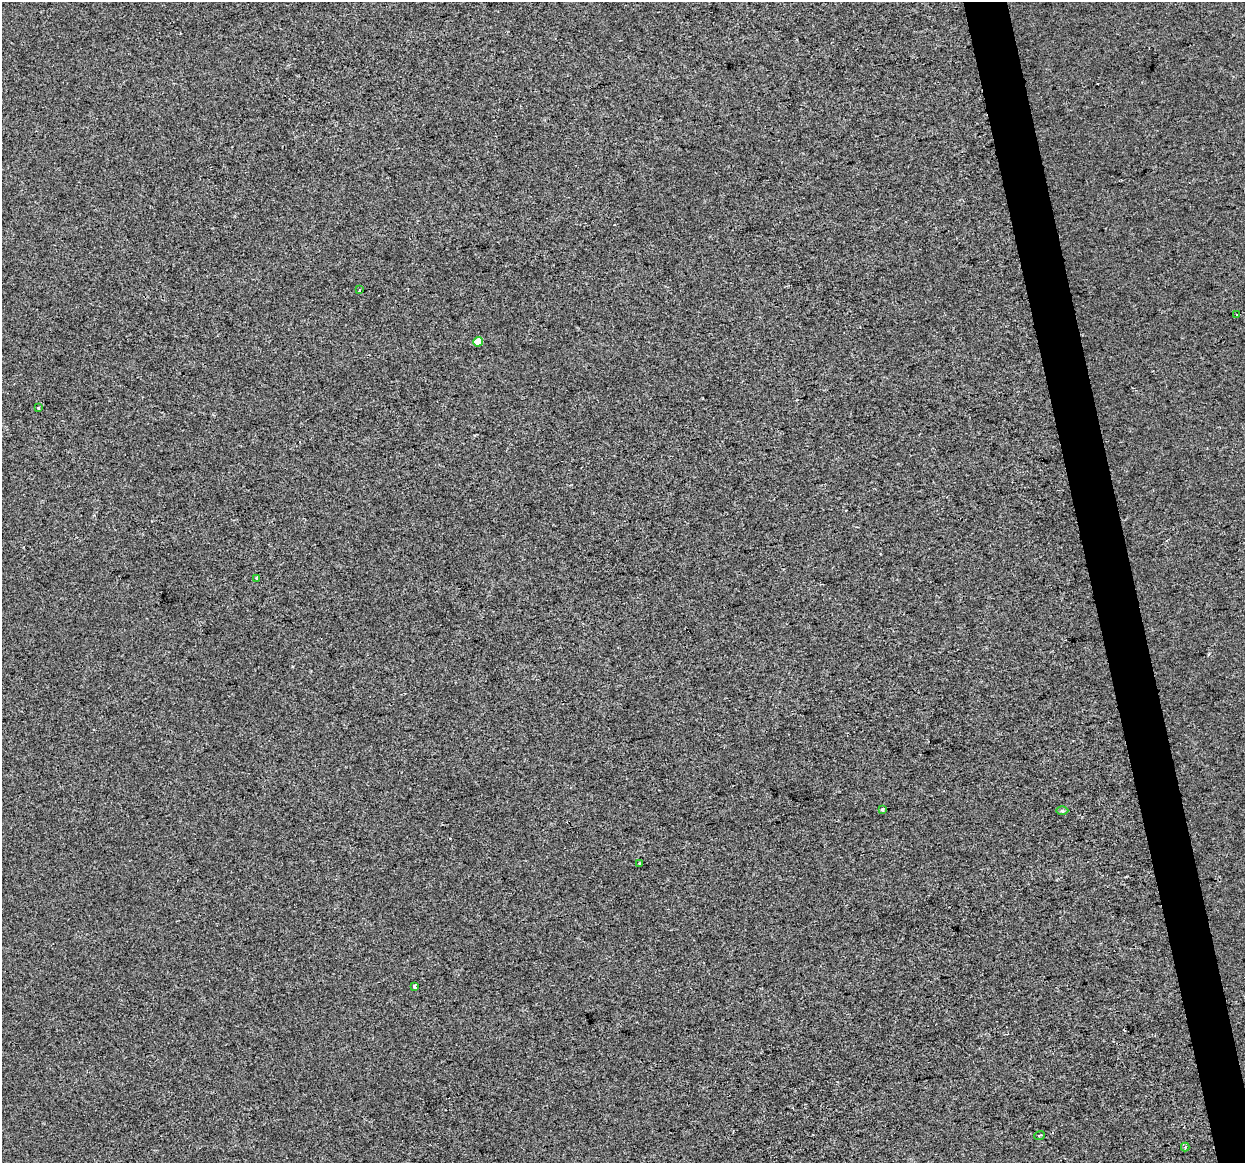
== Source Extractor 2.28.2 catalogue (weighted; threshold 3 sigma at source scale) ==
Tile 6 of 4 x 4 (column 2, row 2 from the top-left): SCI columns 1244-2486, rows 2401-3561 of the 4972 x 4754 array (HDU 1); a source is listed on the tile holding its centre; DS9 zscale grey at full resolution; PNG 1247 x 1165 px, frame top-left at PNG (2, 2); each listed source drawn as its Kron ellipse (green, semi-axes under 4 px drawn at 4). Shown black and unused: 3% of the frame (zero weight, under 2 of 3 exposures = <1% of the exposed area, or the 3 px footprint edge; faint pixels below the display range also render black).
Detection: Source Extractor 2.28.2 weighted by HDU 2 'WHT'; one run over the whole footprint, this tile lists its part. Background 1.36e-04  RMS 0.0057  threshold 0.0254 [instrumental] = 3 sigma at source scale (4.5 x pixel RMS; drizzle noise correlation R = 1.50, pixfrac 1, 0.0396/0.0396 arcsec/px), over >= 5 px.
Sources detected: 13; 2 cosmic-ray / hot-pixel residue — neither listed nor drawn; the other 11 listed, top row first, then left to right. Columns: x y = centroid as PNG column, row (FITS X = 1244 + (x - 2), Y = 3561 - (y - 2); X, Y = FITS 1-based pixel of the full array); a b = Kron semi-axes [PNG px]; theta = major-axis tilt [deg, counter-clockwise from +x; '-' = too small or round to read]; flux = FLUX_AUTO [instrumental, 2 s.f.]
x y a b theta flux
359 290 3 2 - 0.65
1237 314 3 2 - 0.67
478 342 5 4 - 9.6
38 408 3 3 - 1.4
257 578 4 3 - 1
882 809 3 3 - 1.6
1062 811 6 4 0 0.82
640 863 3 3 - 0.83
414 986 3 3 - 13
1040 1135 5 2 - 0.63
1185 1147 4 4 - 0.73